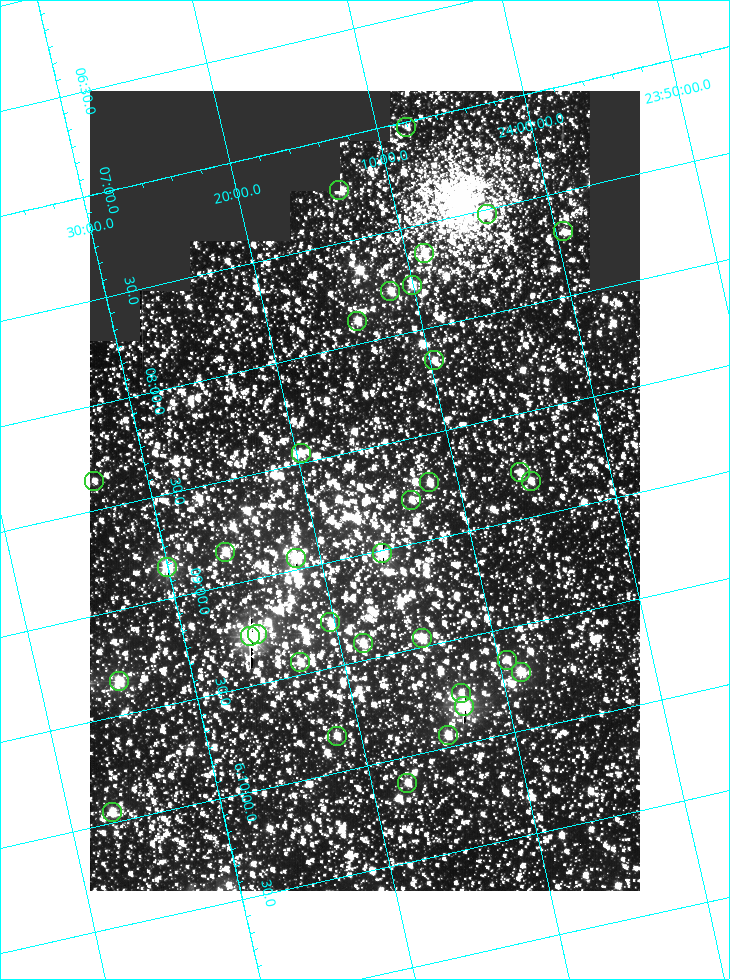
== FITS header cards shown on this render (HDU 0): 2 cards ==
NAXIS1  =                  550
NAXIS2  =                  800

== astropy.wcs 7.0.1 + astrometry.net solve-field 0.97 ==
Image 550 x 800 px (HDU 0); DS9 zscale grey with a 90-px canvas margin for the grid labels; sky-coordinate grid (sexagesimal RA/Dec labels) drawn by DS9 from the SOLVED WCS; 34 Tycho-2 reference stars matched to detected sources circled (green)
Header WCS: RA---TAN/DEC--TAN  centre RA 06:08:42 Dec +24:16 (92.17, +24.27 deg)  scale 3.98 arcsec/px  FOV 36.4' x 53.0'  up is -103 deg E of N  parity normal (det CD < 0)
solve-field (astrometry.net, Tycho-2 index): VERIFIED the header's WCS against the Tycho-2 star catalogue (verified at 3 index scales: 18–32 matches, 0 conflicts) and refined it, rather than solving blind
Solved WCS: RA---TAN-SIP/DEC--TAN-SIP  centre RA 06:08:42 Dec +24:16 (92.17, +24.27 deg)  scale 3.98 arcsec/px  FOV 36.4' x 53.0'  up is -103 deg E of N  parity normal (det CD < 0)
The solver's refit moves the header's centre by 0.17 arcsec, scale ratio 1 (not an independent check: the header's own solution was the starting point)
Tycho-2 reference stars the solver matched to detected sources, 34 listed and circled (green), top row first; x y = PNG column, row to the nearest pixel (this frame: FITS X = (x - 90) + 1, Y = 800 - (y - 91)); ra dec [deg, ICRS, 3 dp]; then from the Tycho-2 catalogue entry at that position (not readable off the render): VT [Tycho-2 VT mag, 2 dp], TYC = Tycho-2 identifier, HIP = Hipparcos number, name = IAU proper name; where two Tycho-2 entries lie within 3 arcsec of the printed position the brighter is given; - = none
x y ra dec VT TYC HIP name
406 127 91.756 +24.135 11.55 1864-383-1 - -
339 190 91.813 +24.222 9.50 1864-951-1 - -
487 214 91.882 +24.069 10.67 1864-1197-1 - -
563 231 91.922 +23.991 11.04 1864-773-1 - -
424 253 91.910 +24.147 9.81 1864-677-1 - -
412 285 91.945 +24.168 9.83 1864-545-1 - -
390 291 91.946 +24.193 9.49 1864-879-1 - -
357 321 91.972 +24.235 9.87 1864-607-1 - -
434 360 92.040 +24.163 9.97 1864-387-1 - -
301 453 92.113 +24.329 10.09 1877-692-1 - -
520 472 92.195 +24.097 9.91 1877-1306-1 - -
94 481 92.090 +24.558 11.22 1868-1493-1 - -
531 481 92.208 +24.088 10.02 1877-898-1 - -
429 482 92.182 +24.197 9.90 1877-42-1 - -
411 500 92.198 +24.221 10.14 1877-234-1 - -
225 552 92.210 +24.434 9.33 1881-345-1 - -
382 553 92.254 +24.266 8.73 1877-224-1 - -
296 558 92.236 +24.360 8.19 1877-300-1 29148 -
167 567 92.212 +24.501 8.67 1881-93-1 - -
330 622 92.321 +24.338 9.42 1877-884-1 - -
257 634 92.315 +24.419 9.14 1881-15-1 - -
250 636 92.316 +24.428 7.55 1881-1595-1 - -
422 638 92.364 +24.244 8.80 1877-1589-1 - -
363 643 92.355 +24.308 9.21 1877-702-1 - -
507 660 92.412 +24.157 10.23 1877-766-1 - -
300 662 92.360 +24.380 9.69 1881-496-1 - -
521 672 92.431 +24.145 8.75 1877-16-1 - -
119 681 92.334 +24.580 8.60 1881-81-1 - -
461 693 92.439 +24.215 10.07 1877-154-1 - -
464 706 92.456 +24.215 7.57 1877-1484-1 - -
448 735 92.485 +24.239 9.49 1877-1276-1 - -
337 736 92.457 +24.359 9.75 1877-1432-1 - -
407 783 92.531 +24.294 10.40 1877-334-1 - -
112 812 92.487 +24.619 9.38 1881-1542-1 - -